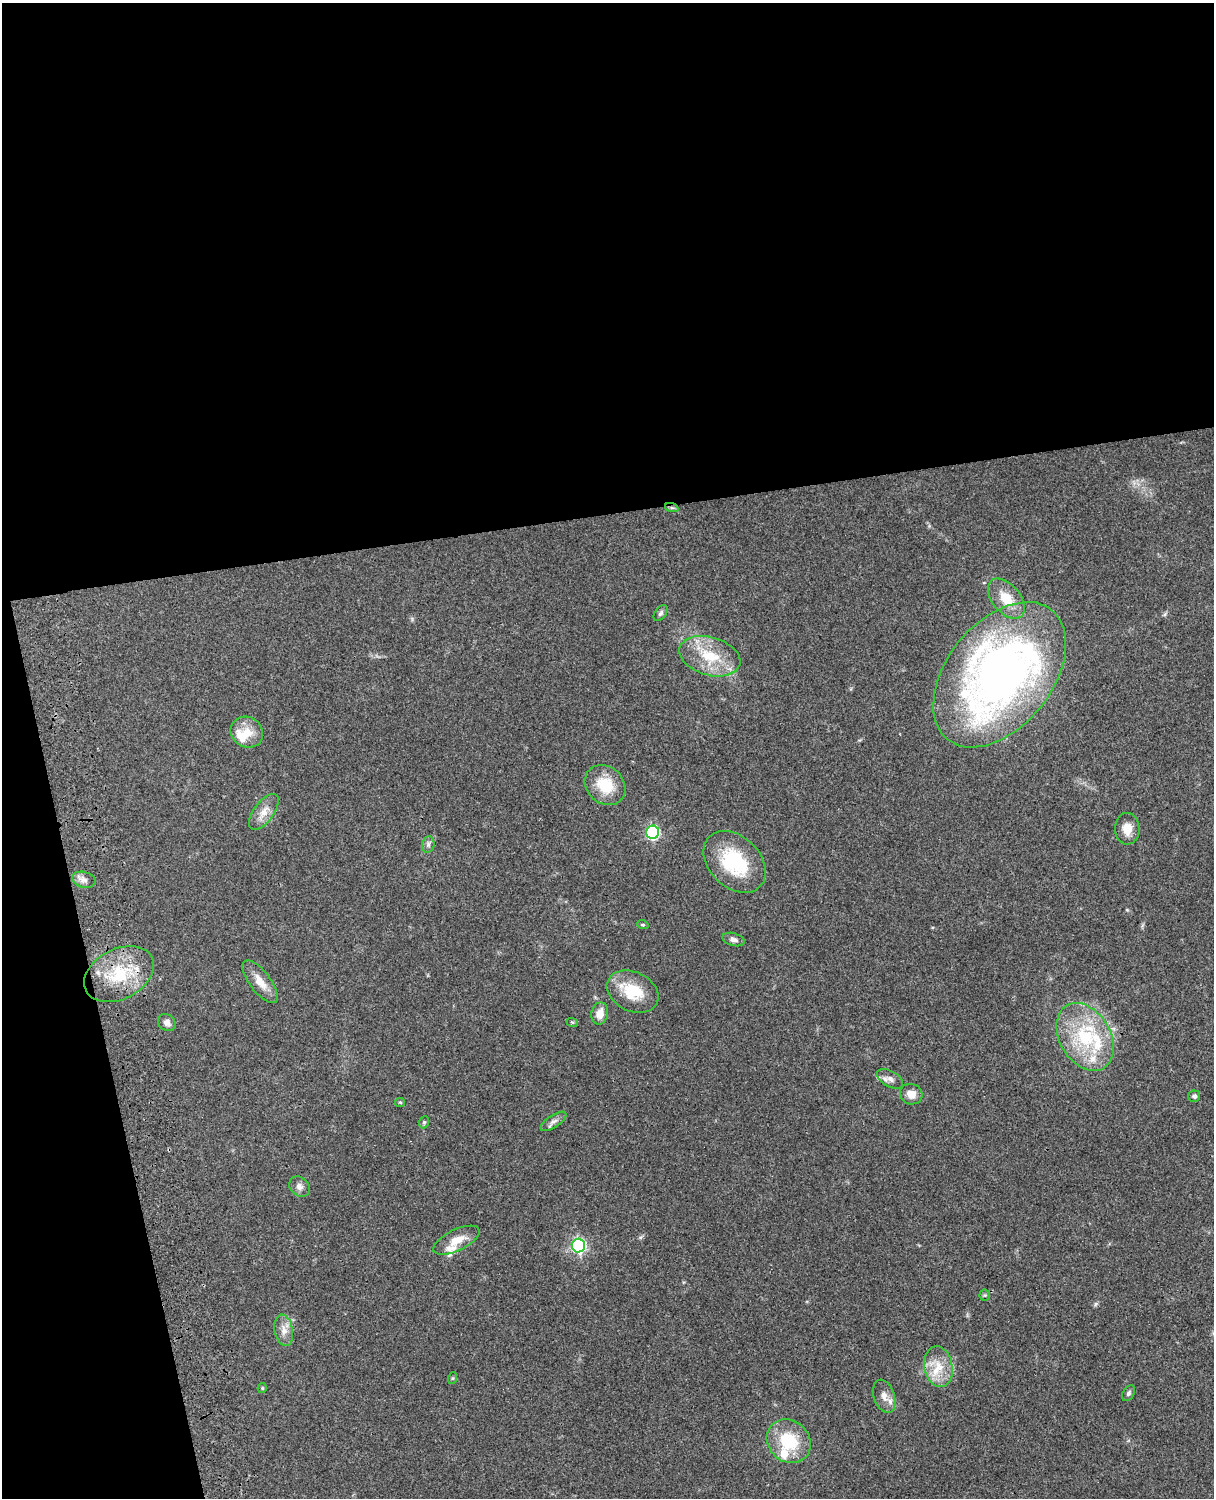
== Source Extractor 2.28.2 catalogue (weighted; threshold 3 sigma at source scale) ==
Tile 1 of 4 x 3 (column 1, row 1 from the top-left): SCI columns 121-1332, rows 3268-4763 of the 5088 x 4927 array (HDU 1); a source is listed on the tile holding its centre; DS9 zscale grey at full resolution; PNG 1216 x 1500 px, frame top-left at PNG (2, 3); each listed source drawn as its Kron ellipse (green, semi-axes under 4 px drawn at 4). Shown black and unused: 39% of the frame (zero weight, under 3 of 4 exposures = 6% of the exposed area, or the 3 px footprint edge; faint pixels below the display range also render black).
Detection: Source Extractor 2.28.2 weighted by HDU 2 'WHT'; one run over the whole footprint, this tile lists its part. Background 0.0917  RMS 0.0062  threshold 0.0277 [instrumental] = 3 sigma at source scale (4.5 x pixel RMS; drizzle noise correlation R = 1.50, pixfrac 1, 0.05/0.05 arcsec/px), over >= 5 px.
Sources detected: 44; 5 inside a brighter listed object's ellipse — not listed separately; the other 39 listed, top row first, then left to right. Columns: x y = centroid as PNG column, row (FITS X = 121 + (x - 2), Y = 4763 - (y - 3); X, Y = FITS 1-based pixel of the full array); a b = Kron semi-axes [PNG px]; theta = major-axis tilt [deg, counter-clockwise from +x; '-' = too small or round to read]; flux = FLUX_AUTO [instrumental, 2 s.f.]
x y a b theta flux
672 508 7 4 -19 1
1006 599 23 14 -50 14
661 613 9 5 53 1.4
710 656 31 19 -17 24
1000 675 83 52 51 370
247 732 17 15 -31 9.8
605 785 22 18 -43 19
264 812 21 10 53 6.7
1127 829 16 12 -88 7.6
653 832 7 6 - 91
428 845 8 6 75 1.7
735 862 36 25 -45 41
84 880 12 8 -15 3.3
643 925 6 3 -18 0.73
734 940 11 6 -16 2.4
119 974 37 25 28 33
260 982 25 10 -53 8.3
633 992 27 19 -25 22
600 1013 11 8 79 6.1
167 1022 9 8 - 3
572 1022 6 3 -19 0.72
1085 1037 36 25 -59 44
890 1079 14 7 -30 3.1
911 1094 11 10 - 5.4
1194 1096 6 5 - 1.7
400 1102 5 4 - 0.71
553 1121 15 6 33 2.8
424 1122 6 5 - 0.93
299 1187 11 9 -44 3.1
456 1240 25 10 26 9.5
578 1245 7 6 - 130
985 1295 5 5 - 0.85
284 1330 16 9 -80 5.2
938 1367 20 14 -79 13
453 1378 6 4 71 0.68
262 1388 5 5 - 0.71
1129 1393 8 5 57 1.4
884 1396 17 10 -71 5.2
789 1441 23 20 -43 28
Overlapping masked pixels (flux is a lower limit): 2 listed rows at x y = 672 508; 119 974